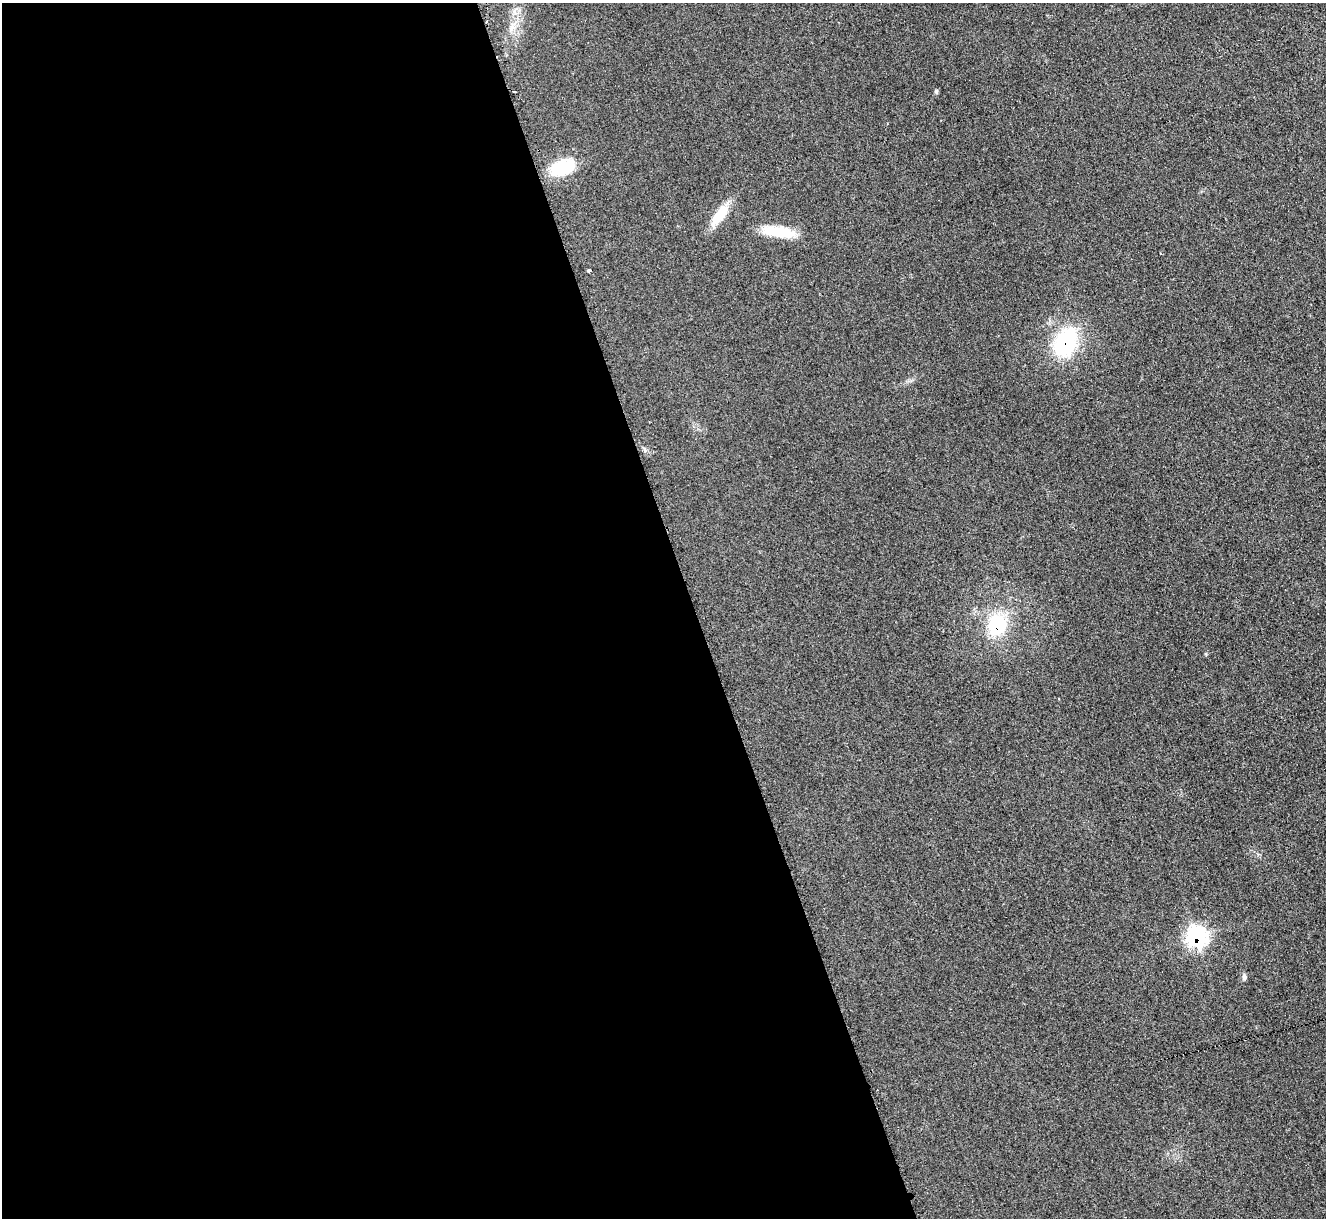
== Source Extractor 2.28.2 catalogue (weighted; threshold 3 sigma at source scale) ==
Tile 9 of 4 x 4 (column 1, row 3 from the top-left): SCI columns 21-1344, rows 1488-2703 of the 5321 x 5278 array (HDU 1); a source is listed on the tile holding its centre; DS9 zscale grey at full resolution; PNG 1328 x 1220 px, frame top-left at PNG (2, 3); no overlay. Shown black and unused: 52% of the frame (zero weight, under 2 of 3 exposures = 2% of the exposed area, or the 3 px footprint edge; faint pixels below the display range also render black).
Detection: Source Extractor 2.28.2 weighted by HDU 2 'WHT'; one run over the whole footprint, this tile lists its part. Background 0.133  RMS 0.013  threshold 0.0565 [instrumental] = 3 sigma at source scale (4.5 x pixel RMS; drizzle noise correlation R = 1.50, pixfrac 1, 0.05/0.05 arcsec/px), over >= 5 px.
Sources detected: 12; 1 cosmic-ray / hot-pixel residue — not listed; the other 11 listed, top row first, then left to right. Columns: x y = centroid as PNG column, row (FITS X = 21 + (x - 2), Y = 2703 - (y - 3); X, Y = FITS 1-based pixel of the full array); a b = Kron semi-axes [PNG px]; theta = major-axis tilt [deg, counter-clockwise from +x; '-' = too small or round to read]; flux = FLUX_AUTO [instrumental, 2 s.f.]
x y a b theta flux
512 28 11 7 69 7.2
936 91 5 5 - 1.7
514 92 3 2 - 1.7
563 167 30 17 20 47
720 215 33 11 52 28
779 232 40 12 -9 38
589 270 4 3 - 3.8
1065 342 30 20 62 110
997 625 24 22 85 67
1197 937 10 10 - 270
1244 977 8 6 -82 3.3
Overlapping masked pixels (flux is a lower limit): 3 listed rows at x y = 1065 342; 997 625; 1197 937
Unlisted compact peaks at least as high as the median listed source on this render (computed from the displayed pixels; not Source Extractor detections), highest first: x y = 1206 654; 645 450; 514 11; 911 381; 1258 854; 1059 699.